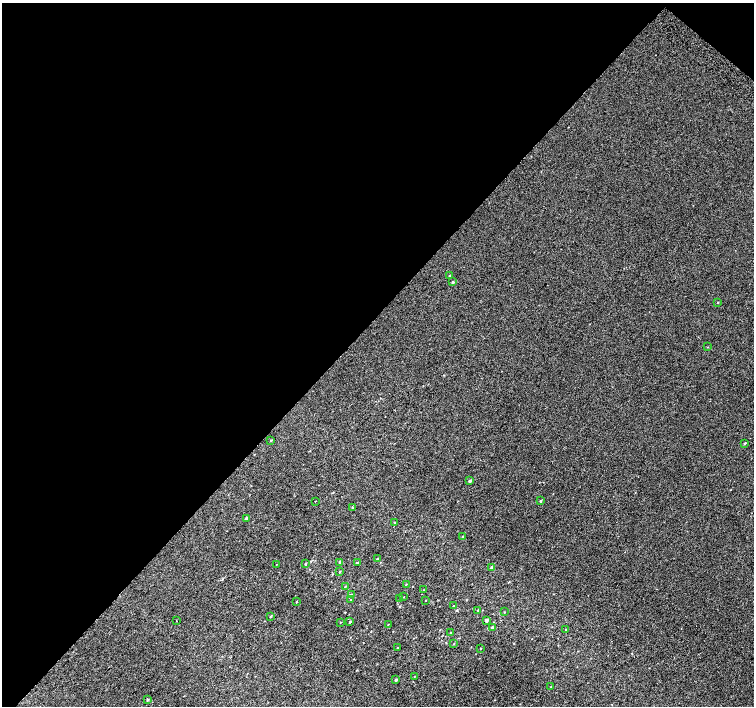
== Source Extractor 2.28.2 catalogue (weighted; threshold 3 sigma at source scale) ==
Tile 2 of 4 x 4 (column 2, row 1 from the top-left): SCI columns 1538-3040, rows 4487-5893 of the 6074 x 6092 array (HDU 1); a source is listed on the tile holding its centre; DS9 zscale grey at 2 x 2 block average (1 PNG px = mean of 2 x 2 image px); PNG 756 x 708 px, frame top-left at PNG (2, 3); each listed source drawn as its Kron ellipse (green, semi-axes under 4 px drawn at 4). Shown black and unused: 46% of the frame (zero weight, under 2 of 3 exposures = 2% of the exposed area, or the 3 px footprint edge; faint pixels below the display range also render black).
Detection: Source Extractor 2.28.2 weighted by HDU 2 'WHT'; one run over the whole footprint, this tile lists its part. Background 0.00266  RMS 0.007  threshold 0.0315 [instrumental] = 3 sigma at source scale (4.5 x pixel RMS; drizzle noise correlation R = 1.50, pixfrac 1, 0.0396/0.0396 arcsec/px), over >= 5 px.
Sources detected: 48; all 48 listed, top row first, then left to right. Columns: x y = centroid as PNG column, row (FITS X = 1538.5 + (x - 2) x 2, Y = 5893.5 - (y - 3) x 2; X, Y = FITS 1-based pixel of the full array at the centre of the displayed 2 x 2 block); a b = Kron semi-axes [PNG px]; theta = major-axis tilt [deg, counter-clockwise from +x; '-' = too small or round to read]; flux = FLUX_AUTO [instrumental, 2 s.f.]
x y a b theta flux
449 276 3 2 - 1.2
453 282 2 2 - 3.1
718 302 3 2 - 0.65
708 347 2 2 - 0.62
271 440 2 2 - 1
745 443 2 2 - 1.9
470 481 3 2 - 2.7
315 501 2 2 - 1.7
540 501 2 2 - 1.5
353 508 2 2 - 2.7
246 518 2 2 - 4.6
395 523 2 2 - 0.82
462 537 3 2 - 0.87
377 559 2 2 - 1.3
340 562 2 2 - 4.2
357 563 3 2 - 1.4
276 564 2 2 - 0.58
306 564 3 2 - 1.6
491 567 2 2 - 3.8
340 572 2 2 - 1.4
406 584 3 2 - 0.76
345 586 3 2 - 1.1
424 590 2 2 - 0.74
351 594 3 2 - 1.6
404 597 2 2 - 0.57
400 598 2 2 - 0.59
351 600 3 2 - 1.2
426 600 2 2 - 0.55
296 602 2 2 - 0.9
453 606 2 2 - 1
478 610 2 2 - 0.57
504 612 2 2 - 0.6
271 616 3 2 - 1.4
486 620 3 2 - 5.9
176 621 2 2 - 0.58
340 622 2 2 - 0.76
350 622 2 2 - 2
388 624 3 2 - 0.61
492 627 2 2 - 3
566 630 3 2 - 0.9
451 632 2 2 - 0.56
453 644 3 2 - 0.92
397 648 3 2 - 1.2
481 648 2 2 - 0.72
415 676 2 2 - 0.69
396 680 2 2 - 2.6
551 687 2 2 - 0.54
148 700 3 2 - 1.8
Diffuse or blended objects may show on this block-average render without a row.